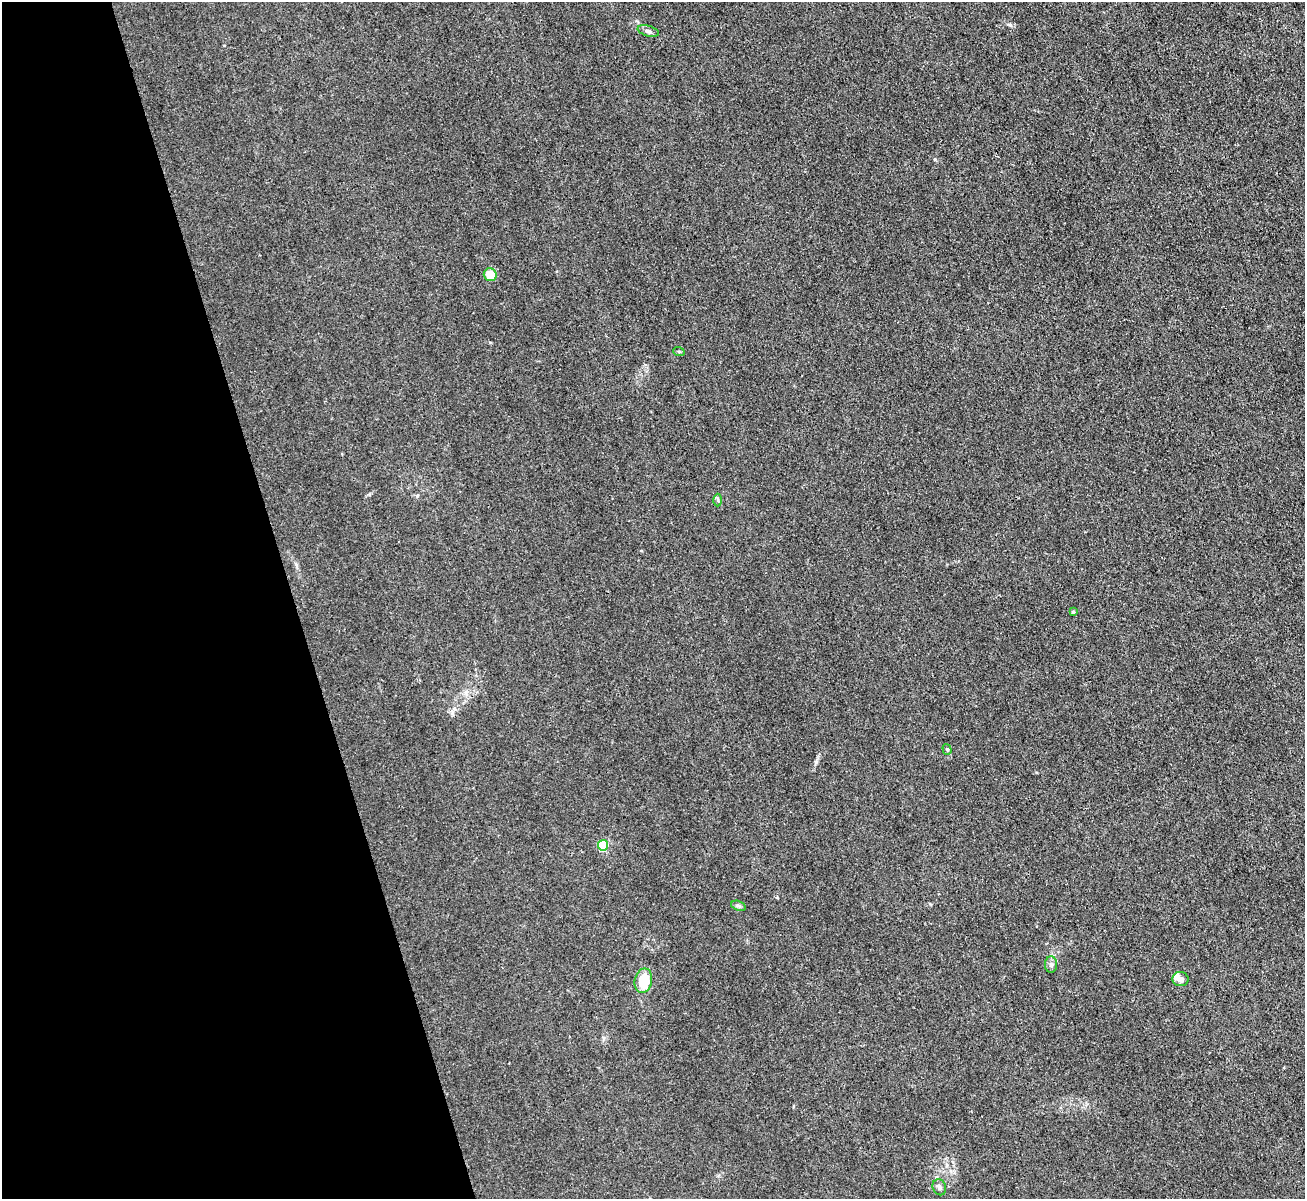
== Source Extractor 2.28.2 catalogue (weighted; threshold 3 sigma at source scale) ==
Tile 5 of 4 x 4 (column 1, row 2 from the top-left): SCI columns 2-1304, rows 2537-3733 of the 5214 x 5196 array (HDU 1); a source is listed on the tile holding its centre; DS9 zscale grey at full resolution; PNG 1307 x 1201 px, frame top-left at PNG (2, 2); each listed source drawn as its Kron ellipse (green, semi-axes under 4 px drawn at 4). Shown black and unused: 22% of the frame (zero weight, under 3 of 4 exposures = <1% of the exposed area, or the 3 px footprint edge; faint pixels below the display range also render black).
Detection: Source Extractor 2.28.2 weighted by HDU 2 'WHT'; one run over the whole footprint, this tile lists its part. Background 0.0411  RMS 0.0057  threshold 0.0255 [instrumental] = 3 sigma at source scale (4.5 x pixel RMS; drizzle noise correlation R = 1.50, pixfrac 1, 0.05/0.05 arcsec/px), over >= 5 px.
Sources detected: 13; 1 inside a brighter listed object's ellipse — not listed separately; the other 12 listed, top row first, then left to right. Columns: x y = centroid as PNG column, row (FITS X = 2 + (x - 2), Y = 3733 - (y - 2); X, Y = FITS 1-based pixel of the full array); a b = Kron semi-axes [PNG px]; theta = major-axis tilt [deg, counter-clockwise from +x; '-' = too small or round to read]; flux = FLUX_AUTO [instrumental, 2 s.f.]
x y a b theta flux
648 31 11 5 -16 1.6
490 275 6 6 - 9.1
679 352 6 3 -20 0.62
718 500 6 4 -88 0.98
1073 612 4 3 - 0.67
947 749 5 4 - 0.91
603 845 5 5 - 36
738 906 8 4 -19 1.1
1051 965 8 6 87 1.6
1181 979 8 7 - 2.3
643 981 12 8 79 17
939 1187 8 6 -67 1.7
Unlisted compact peaks at least as high as the median listed source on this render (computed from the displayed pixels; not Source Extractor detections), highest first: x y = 1010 25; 816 762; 417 496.